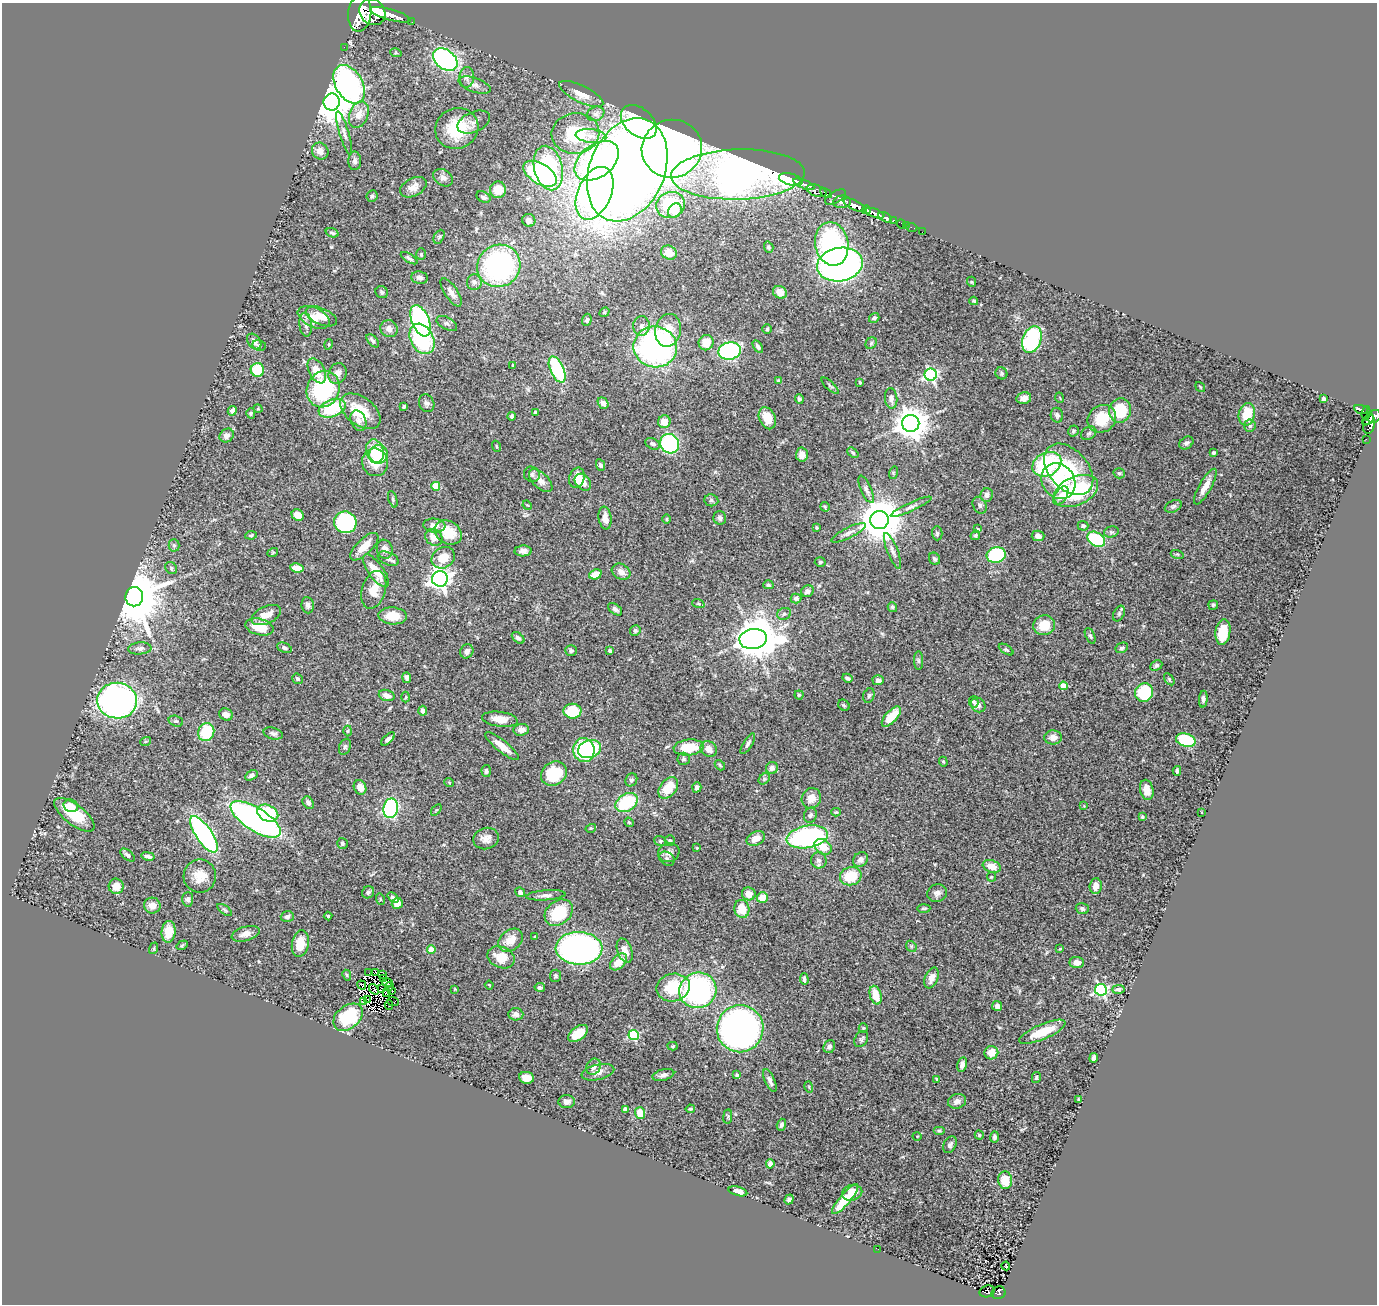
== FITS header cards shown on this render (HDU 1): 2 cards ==
NAXIS1  =                 1375
NAXIS2  =                 1302

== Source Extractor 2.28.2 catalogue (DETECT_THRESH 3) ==
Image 1375 x 1302 px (HDU 1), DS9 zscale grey, 1 PNG px = 1 image px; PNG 1379 x 1306 px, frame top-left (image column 1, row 1302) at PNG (2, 3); each listed source drawn as its Kron ellipse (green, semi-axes under 4 px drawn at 4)
Background 0.984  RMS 0.057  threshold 0.172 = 3 sigma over >= 5 px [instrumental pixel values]
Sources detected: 439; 8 with non-positive FLUX_AUTO (blend fragments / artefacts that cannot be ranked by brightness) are neither listed nor drawn; the other 431 listed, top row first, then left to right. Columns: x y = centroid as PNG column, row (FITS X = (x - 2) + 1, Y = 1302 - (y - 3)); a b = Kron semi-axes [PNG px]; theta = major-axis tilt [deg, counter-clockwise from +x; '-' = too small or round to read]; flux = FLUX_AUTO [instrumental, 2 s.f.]
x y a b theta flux
372 12 14 12 -46 5800
360 13 18 11 83 4500
390 15 21 5 -15 4600
412 22 3 2 - 8.4
344 47 2 2 - 12
396 53 6 3 -17 4.2
445 59 14 9 -37 770
467 77 10 7 86 16
349 84 21 13 -59 760
475 85 17 7 -19 23
581 94 24 8 -26 46
332 102 8 8 - 13000
596 114 9 7 23 15
359 115 14 9 70 45
474 122 17 10 25 26
639 122 20 13 -40 630
457 128 22 20 23 190
344 133 23 4 -73 20
575 133 24 20 5 220
591 136 15 6 -6 36
672 149 30 29 - 2300
320 151 9 8 - 22
355 161 9 6 -88 14
597 161 25 16 37 620
548 168 23 14 -76 280
627 170 54 37 67 6200
540 174 19 10 -30 570
738 174 67 25 2 2400
443 178 11 8 -35 19
791 179 12 6 -16 2900
804 184 11 3 -21 2400
413 187 14 9 28 30
498 190 8 8 - 58
816 191 10 5 -20 800
594 193 28 16 66 1200
826 193 6 4 -28 780
372 196 6 5 - 8.5
483 197 7 5 -29 11
835 197 12 6 31 920
842 202 9 6 5 1600
671 205 14 13 - 200
855 205 12 5 -25 3800
866 210 4 3 - 760
675 211 7 6 - 41
874 213 10 4 -19 1300
885 217 7 3 -29 380
529 220 6 6 - 14
893 220 3 3 - 480
901 224 5 3 - 85
906 225 2 2 - 10
912 227 5 2 - 29
922 232 2 2 - 9.3
332 233 7 4 -19 7.1
439 237 7 5 63 7.7
832 244 22 16 -79 810
769 247 5 4 - 7.2
669 253 8 6 -25 53
421 254 6 4 -90 5.7
409 258 9 3 -32 9
840 265 23 16 10 1500
499 266 22 21 - 690
419 278 8 6 -8 16
474 282 8 7 - 13
972 282 5 3 - 3.9
382 292 6 5 - 8.1
451 292 16 6 -56 22
780 292 7 6 - 30
974 301 4 3 - 5.3
605 312 5 4 - 4.5
321 316 16 8 -23 35
314 317 17 9 -26 50
874 318 5 4 - 8.4
587 320 6 4 71 7.2
420 321 17 8 -67 720
447 323 11 6 -28 12
306 325 12 6 -84 16
641 326 10 8 89 18
389 329 9 8 - 23
767 329 5 5 - 4.9
668 330 16 13 78 71
422 339 16 11 -62 350
1032 340 14 9 69 330
254 341 9 6 -50 20
373 341 8 4 -47 12
706 343 8 7 - 51
871 343 6 5 - 6.1
329 344 5 3 - 3
259 345 7 5 -11 8.1
655 347 22 20 -9 1100
758 347 7 4 -58 11
730 351 11 8 11 590
513 365 3 2 - 3.8
557 369 14 6 -66 270
257 370 7 6 - 150
317 371 13 8 -62 60
337 373 11 8 67 31
1001 373 6 5 - 7.7
931 375 6 6 - 730
779 380 3 3 - 4.6
860 382 3 3 - 5.3
830 386 11 4 -43 7.2
1200 387 5 3 - 3.1
323 389 18 16 65 390
891 398 10 6 -85 18
1024 398 7 5 12 22
1060 398 5 3 - 3.5
799 399 4 4 - 8.5
1324 399 4 4 - 24
427 403 9 7 -63 13
603 403 6 4 -53 17
404 406 3 3 - 8
332 408 14 8 20 220
258 409 5 3 - 2.9
1120 410 12 11 - 160
1361 410 7 3 -20 270
232 411 5 4 - 12
360 411 23 14 -37 120
535 412 4 3 - 5.1
251 413 5 4 - 5.4
1366 413 7 4 79 370
1247 414 11 8 78 100
1057 415 7 6 - 11
512 416 4 3 - 8.2
1374 417 7 6 - 620
767 418 11 8 -66 63
1102 419 15 13 40 110
1368 420 6 3 38 310
358 421 11 7 -66 17
664 422 6 6 - 46
911 423 8 8 - 7300
1369 424 10 6 82 480
1250 426 6 5 - 9
1073 431 6 5 - 6.8
1089 433 8 6 31 9.1
227 435 7 6 - 18
1366 439 2 2 - 8.6
1186 443 7 5 35 11
653 444 7 5 -26 12
670 444 10 9 - 470
496 446 5 3 - 3.4
375 451 12 8 -72 68
1213 452 3 3 - 8.2
853 453 6 4 -42 5.8
378 454 9 9 - 91
802 455 7 6 - 26
375 462 14 13 - 87
1047 464 15 11 28 360
600 465 6 4 -64 10
1069 469 30 19 -48 220
893 473 6 4 73 4.9
1119 473 6 5 - 6.9
532 474 8 7 - 11
577 478 10 7 73 46
541 480 14 7 -43 32
1058 481 19 16 -54 150
583 482 9 7 -47 28
436 486 4 4 - 93
1205 487 20 6 60 40
866 489 15 5 -66 14
1076 491 23 14 24 320
987 495 7 6 - 12
1061 496 10 6 55 30
393 499 8 4 -72 6.2
711 500 7 6 - 7.9
527 505 5 4 - 3.8
980 505 9 6 -63 10
1173 506 9 5 24 9.6
825 507 5 5 - 4.8
911 507 22 4 24 17
298 515 6 5 - 51
605 518 11 6 -82 28
720 518 7 6 - 12
666 519 5 3 - 3.1
879 520 9 9 - 15000
345 522 11 11 - 420
434 525 11 7 -6 28
1083 526 5 5 - 14
816 528 3 3 - 5.6
978 529 3 3 - 5.1
448 532 14 11 -32 97
1111 532 7 5 14 7.8
849 533 19 5 27 18
937 533 7 5 -90 7.6
251 535 6 4 9 4.9
975 535 5 4 - 5.4
1038 536 6 5 - 22
434 537 9 7 -40 44
1096 539 10 6 -32 210
174 545 6 5 - 8.6
364 547 18 7 43 50
385 549 9 7 -72 22
523 551 8 5 3 17
893 551 19 5 -69 18
273 552 5 3 - 3.3
1177 554 6 4 -18 4.7
996 555 9 8 - 220
443 558 12 10 34 65
388 559 11 6 -24 13
934 559 6 5 - 8.6
820 562 5 4 - 6.5
171 568 6 5 - 6.5
297 568 7 4 -10 50
376 571 19 7 -54 72
621 572 10 7 -29 26
595 574 6 4 23 56
440 579 8 7 - 2400
768 585 5 4 - 8.2
374 590 19 12 73 63
807 591 6 5 - 14
134 597 9 9 - 29000
796 598 5 5 - 9.1
698 604 6 4 -20 5.3
308 605 8 6 -82 12
1213 605 5 4 - 5.5
892 607 5 4 - 7.9
615 609 8 5 -37 13
784 614 7 6 - 9.2
1119 614 8 5 65 7.1
266 615 15 8 24 43
393 616 14 8 -4 73
1044 625 11 9 18 73
259 627 14 8 -14 76
635 631 5 5 - 9.1
1223 632 13 7 82 100
1090 636 8 4 -65 7.6
518 638 7 4 -40 11
753 639 14 10 7 11000
140 648 11 6 4 14
284 648 8 5 -22 9.6
1122 648 6 5 - 8.5
1006 650 8 4 -33 5.7
467 651 7 6 - 17
571 651 6 5 - 7.6
610 651 3 3 - 8.2
918 661 9 4 -89 8.3
1156 665 6 5 - 9.5
407 678 5 3 - 12
847 678 5 3 - 8
297 679 5 5 - 8.6
1169 679 7 3 -55 4.7
878 680 6 5 - 15
1063 686 4 4 - 75
1144 693 9 9 - 190
387 695 8 5 -18 26
799 695 4 4 - 5.4
869 695 7 5 73 8
406 697 5 3 - 3.8
1203 699 8 4 85 11
117 701 20 18 -7 1700
974 702 5 4 - 6.2
844 705 6 5 - 5.3
978 705 8 6 -43 21
423 711 5 4 - 11
572 711 9 7 -1 140
226 715 7 6 - 17
891 717 12 5 47 80
500 719 18 7 -8 45
176 721 7 5 -18 7.9
521 730 8 6 4 22
348 731 5 3 - 4.3
206 732 9 8 - 160
273 733 10 5 -15 12
1053 737 9 7 -1 30
388 739 8 4 43 12
1186 740 10 6 -17 200
146 741 5 3 - 4
748 744 12 4 59 11
502 746 21 6 -39 51
345 747 8 5 67 9.7
689 747 15 8 5 100
589 749 12 8 17 180
709 749 9 7 -40 24
584 750 12 10 -79 370
684 759 6 6 - 7.6
943 762 5 4 - 4.1
720 765 6 4 -48 5.4
772 768 6 6 - 18
486 771 6 4 -85 8.6
1177 771 5 4 - 8.8
554 773 13 11 35 180
251 775 6 4 33 12
764 779 6 5 - 6.5
631 780 7 5 61 8.5
449 782 5 3 - 3.2
360 787 7 6 - 29
697 787 5 4 - 9.8
668 788 12 8 51 86
1147 790 10 6 -77 44
811 798 10 9 - 42
627 802 12 8 31 210
308 803 7 5 -58 10
71 806 7 6 - 20
1084 806 4 4 - 3
391 808 10 7 80 570
436 810 6 3 53 4.2
836 812 5 4 - 4.4
1202 812 3 2 - 2.3
268 813 11 8 -25 220
74 815 24 10 -38 130
810 815 7 6 - 11
1142 817 3 3 - 4.8
256 819 29 11 -32 1300
629 822 5 4 - 4.7
591 828 5 3 - 3.2
204 834 21 8 -55 840
807 837 21 11 10 680
756 838 9 6 25 38
486 839 13 10 15 31
670 840 5 5 - 7.7
660 841 6 5 - 6.3
342 843 5 5 - 8.1
823 847 9 7 -33 54
697 848 4 3 - 3.1
669 853 11 9 20 22
128 855 8 4 -40 10
148 856 7 3 -12 10
667 859 8 6 -37 12
819 860 8 8 - 17
860 860 8 6 44 18
992 866 9 6 -20 44
200 876 16 16 - 61
851 876 11 9 15 120
991 877 5 4 - 4
116 886 7 7 - 39
1096 886 8 6 85 32
368 892 6 5 - 11
520 892 5 4 - 12
937 893 10 8 20 18
749 894 7 6 - 40
546 895 20 5 4 17
762 897 5 5 - 49
393 898 6 4 -41 11
188 899 7 5 86 11
380 899 6 4 -74 4.8
397 904 5 5 - 32
152 906 8 8 - 31
924 908 7 3 1 5.4
742 909 9 7 -77 72
1082 909 6 5 - 9.5
225 910 8 4 -36 6.6
559 913 15 11 38 170
328 916 4 4 - 4.5
287 917 6 5 - 9.9
169 932 11 7 84 50
246 934 14 7 15 26
534 937 4 2 - 4.3
510 940 13 10 39 49
300 944 13 8 80 71
182 945 6 4 32 4.6
911 946 6 4 -48 5.1
154 948 6 3 73 3.8
579 948 23 16 -2 1300
1060 949 4 2 - 3
431 950 4 4 - 61
625 951 12 7 -70 28
501 957 14 10 -21 66
619 962 10 6 45 55
1077 963 7 5 -3 26
369 973 2 2 - 2.1
376 973 2 2 - 3.2
383 974 4 2 - 3.3
347 975 5 4 - 4.8
555 976 6 5 - 7.7
384 978 2 2 - 2.2
931 978 11 6 69 29
804 979 6 3 -87 9.4
387 983 5 3 - 1.7
362 985 5 2 - 2.6
489 985 4 2 - 3.3
389 986 4 2 - 4.6
540 987 5 3 - 6.9
381 988 4 2 - 4.2
673 988 17 14 10 140
374 989 5 2 - 2.7
455 989 3 2 - 3.4
1118 989 6 4 1 9.9
698 990 19 17 25 730
1101 990 6 6 - 630
392 991 4 2 - 3.8
386 993 4 2 - 4.1
876 995 9 5 -74 77
367 999 4 2 - 7
363 1001 4 2 - 6.4
393 1002 6 2 -22 3.1
389 1005 4 2 - 7.9
997 1006 5 5 - 14
516 1014 7 6 - 17
348 1017 16 11 38 150
863 1028 5 4 - 4.3
740 1029 23 23 - 1600
1042 1032 25 7 23 100
578 1033 11 6 37 66
634 1035 5 5 - 350
861 1039 9 6 57 9.1
673 1046 5 4 - 4.4
829 1047 7 5 62 15
991 1053 7 6 - 45
1094 1058 5 4 - 12
962 1064 7 5 76 19
593 1067 8 7 - 19
598 1072 17 7 13 23
663 1075 11 5 15 14
737 1075 4 4 - 8.5
526 1078 7 6 - 39
1036 1078 6 4 75 5.3
937 1079 4 3 - 3.8
770 1081 12 5 -66 17
809 1087 5 3 - 4
1078 1099 4 3 - 3.4
957 1101 9 7 17 20
567 1102 8 6 -3 20
625 1109 4 4 - 22
690 1109 4 3 - 5.9
640 1113 6 5 - 68
728 1117 7 4 82 5.8
781 1125 6 4 73 11
939 1131 6 3 0 5.5
979 1135 4 4 - 4.1
917 1136 5 3 - 2.7
994 1137 5 4 - 7.6
950 1145 9 6 59 11
770 1164 5 4 - 17
1005 1180 9 7 -84 64
738 1191 9 4 -15 21
852 1193 10 7 15 51
845 1199 19 5 50 110
789 1200 5 4 - 10
878 1249 2 2 - 2.3
1006 1266 4 2 - 3.4
987 1291 8 5 18 83
999 1293 7 6 - 140
At the frame edge (FLAGS 8, measured only in part): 1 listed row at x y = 1374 417
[8 non-positive-flux detections neither listed nor drawn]